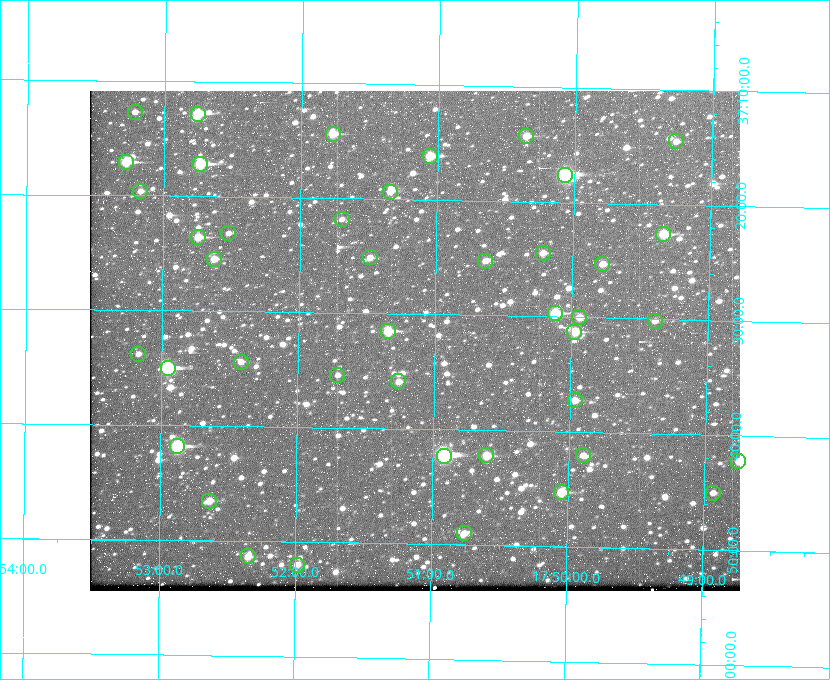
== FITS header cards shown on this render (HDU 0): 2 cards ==
NAXIS1  =                  650
NAXIS2  =                  500

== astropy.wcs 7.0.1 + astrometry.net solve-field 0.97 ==
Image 650 x 500 px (HDU 0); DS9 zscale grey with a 90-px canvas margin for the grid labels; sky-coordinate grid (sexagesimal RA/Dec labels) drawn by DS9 from the SOLVED WCS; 42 Tycho-2 reference stars matched to detected sources circled (green)
Header WCS: none
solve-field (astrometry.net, Tycho-2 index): SOLVED blind (the file carries no WCS)
Solved WCS: RA---TAN-SIP/DEC--TAN-SIP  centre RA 17:51:09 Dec +37:32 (267.79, +37.54 deg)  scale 5.23 arcsec/px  FOV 56.7' x 43.6'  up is +179 deg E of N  parity flipped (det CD > 0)
(file carries no celestial WCS; the grid is the blind solution)
Tycho-2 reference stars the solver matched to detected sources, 42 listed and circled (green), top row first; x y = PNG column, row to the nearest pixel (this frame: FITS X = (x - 90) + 1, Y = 500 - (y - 91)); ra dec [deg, ICRS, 3 dp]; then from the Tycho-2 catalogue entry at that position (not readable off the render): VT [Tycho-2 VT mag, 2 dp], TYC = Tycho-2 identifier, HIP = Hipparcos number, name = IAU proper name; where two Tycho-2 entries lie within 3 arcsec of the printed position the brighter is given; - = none
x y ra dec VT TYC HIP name
135 112 268.304 +37.212 11.98 2620-648-1 - -
198 114 268.189 +37.213 9.71 2620-542-1 - -
333 134 267.943 +37.240 10.39 2620-505-1 - -
526 136 267.589 +37.238 11.09 2619-212-1 - -
676 141 267.316 +37.242 12.03 2619-611-1 - -
430 156 267.764 +37.270 10.17 2620-784-1 - -
126 162 268.319 +37.285 9.88 2620-536-1 - -
200 164 268.183 +37.286 8.98 2620-786-1 87506 -
565 175 267.517 +37.293 8.96 2619-379-1 - -
140 191 268.292 +37.327 11.78 2620-271-1 - -
390 192 267.836 +37.323 11.47 2620-19-1 - -
342 219 267.924 +37.364 11.94 2620-391-1 - -
228 233 268.131 +37.386 12.62 2620-526-1 - -
663 234 267.335 +37.377 10.60 2619-634-1 - -
198 237 268.186 +37.393 10.44 2620-175-1 - -
543 253 267.555 +37.408 11.50 2619-358-1 - -
370 257 267.871 +37.419 11.35 2620-812-1 - -
214 259 268.156 +37.424 11.25 2620-712-1 - -
485 261 267.660 +37.420 11.49 2619-130-1 - -
602 264 267.445 +37.422 11.17 2619-451-1 - -
555 313 267.531 +37.495 10.07 2619-274-1 - -
579 317 267.485 +37.500 11.33 2619-40-1 - -
655 321 267.347 +37.503 12.15 3088-638-1 - -
388 331 267.836 +37.525 9.96 3089-889-1 - -
574 332 267.494 +37.522 10.35 3088-270-1 - -
138 354 268.293 +37.563 12.13 3089-703-1 - -
241 362 268.105 +37.573 11.82 3089-995-1 - -
168 368 268.239 +37.584 8.64 3089-755-1 - -
337 375 267.927 +37.590 11.84 3089-1137-1 - -
398 381 267.815 +37.598 11.54 3089-1081-1 - -
575 400 267.491 +37.621 11.40 3088-1284-1 - -
177 446 268.219 +37.697 8.93 3089-671-1 - -
486 455 267.652 +37.703 11.04 3089-693-1 - -
583 455 267.474 +37.700 11.92 3088-786-1 - -
444 456 267.730 +37.705 8.13 3089-1203-1 87349 -
738 461 267.188 +37.704 11.69 3088-330-1 - -
561 492 267.512 +37.755 10.10 3089-2332-1 - -
713 493 267.234 +37.751 12.40 3088-1142-1 - -
209 501 268.159 +37.775 11.22 3089-2245-1 - -
464 533 267.689 +37.817 11.78 3089-2065-1 - -
248 556 268.087 +37.856 11.54 3089-2086-1 - -
297 565 267.996 +37.867 12.03 3089-2079-1 - -